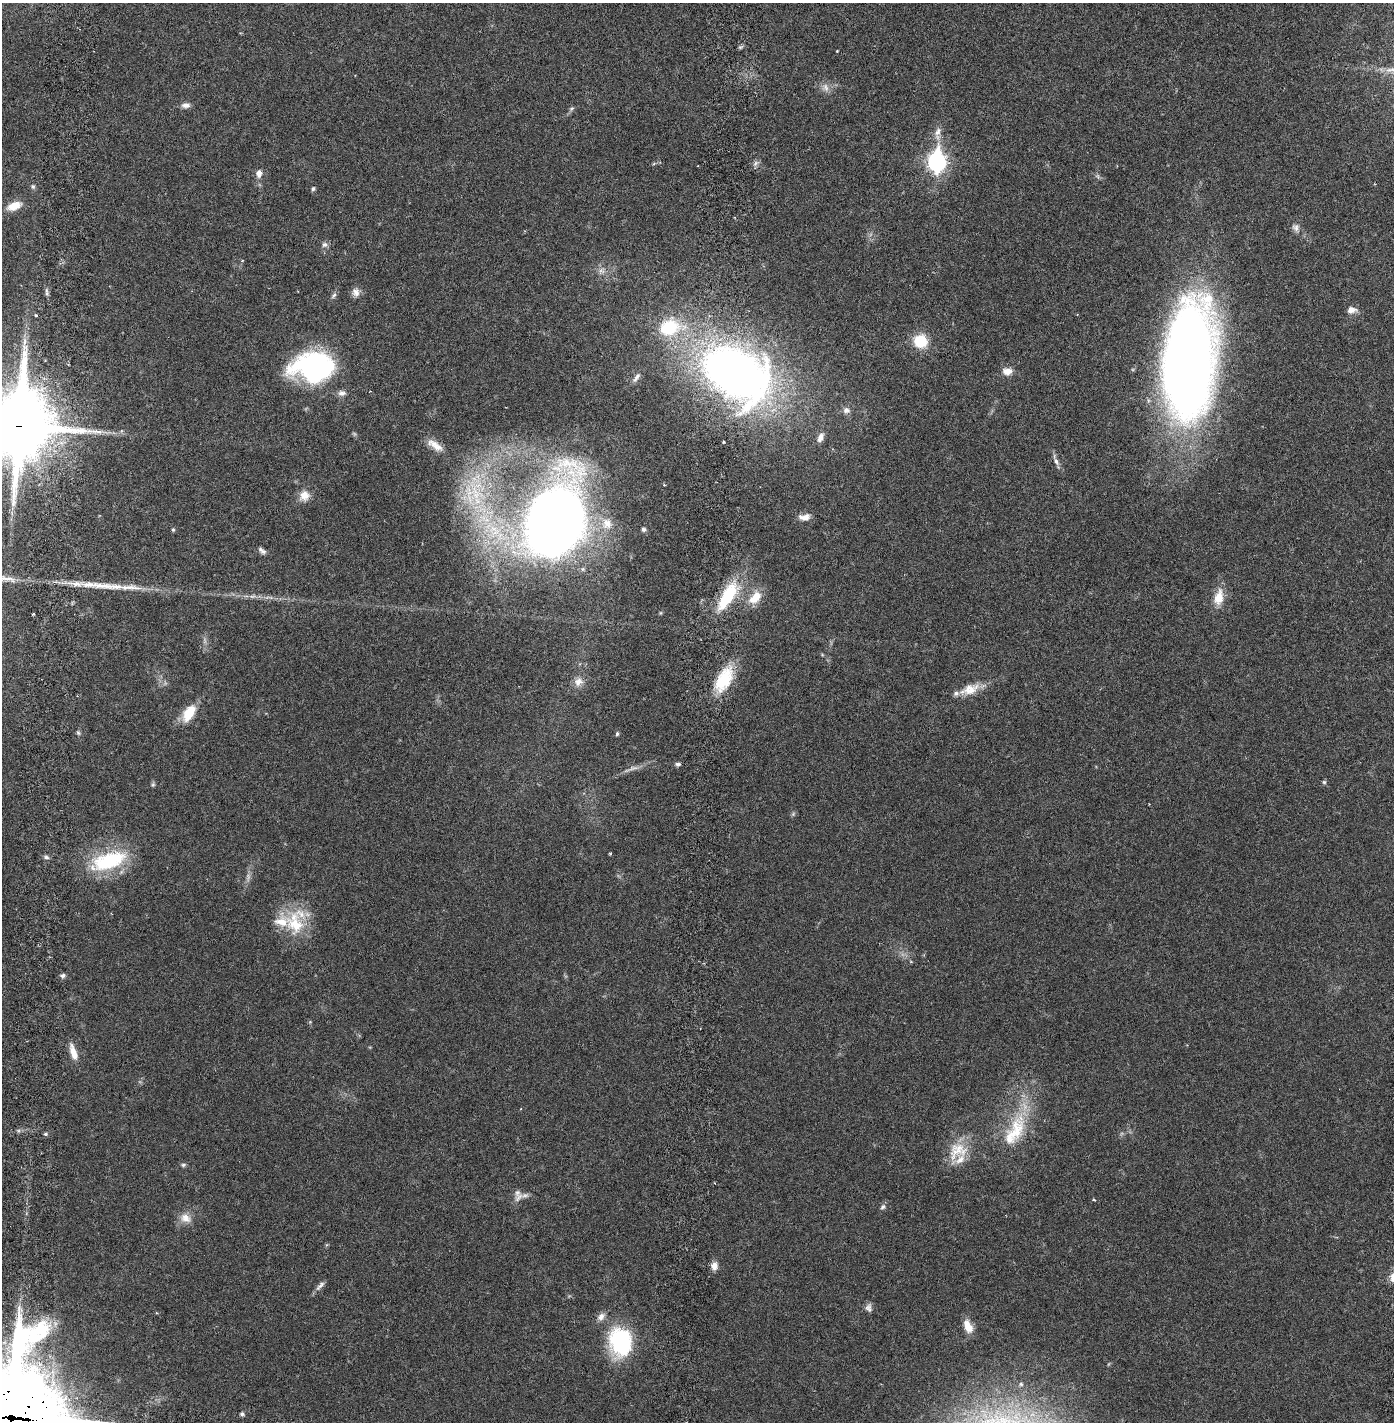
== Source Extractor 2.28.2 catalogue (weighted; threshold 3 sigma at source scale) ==
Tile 11 of 4 x 4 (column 3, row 3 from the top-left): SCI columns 2886-4277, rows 1510-2929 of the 5880 x 5855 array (HDU 1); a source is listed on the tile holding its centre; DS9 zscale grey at full resolution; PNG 1396 x 1424 px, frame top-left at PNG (2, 3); no overlay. Shown black and unused: <1% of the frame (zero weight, under 2 of 6 exposures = <1% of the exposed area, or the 3 px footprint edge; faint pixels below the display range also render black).
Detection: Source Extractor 2.28.2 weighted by HDU 2 'WHT'; one run over the whole footprint, this tile lists its part. Background 0.021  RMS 0.0033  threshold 0.0135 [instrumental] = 3 sigma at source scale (4.09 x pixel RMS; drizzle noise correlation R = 1.36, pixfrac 0.8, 0.05/0.05 arcsec/px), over >= 5 px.
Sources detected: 90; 6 too faint to see at this stretch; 1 cosmic-ray / hot-pixel residue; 1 long thin detection or spike segment (spike, bleed or trail) — not listed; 6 inside a brighter listed object's ellipse — not listed separately; the other 76 listed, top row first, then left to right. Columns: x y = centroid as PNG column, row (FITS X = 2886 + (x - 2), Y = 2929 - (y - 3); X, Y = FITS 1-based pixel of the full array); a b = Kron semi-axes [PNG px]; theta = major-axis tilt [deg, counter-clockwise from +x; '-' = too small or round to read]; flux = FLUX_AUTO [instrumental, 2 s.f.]
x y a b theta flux
837 51 3 2 - 0.14
825 87 13 9 -63 1.3
186 105 11 6 4 0.99
572 108 8 5 44 0.4
938 132 15 9 74 1.5
937 162 9 7 88 79
756 163 9 6 32 0.59
259 173 10 7 85 1.2
33 187 7 6 - 0.43
313 189 6 5 - 0.35
14 206 19 10 21 2.8
1296 227 10 9 - 0.92
324 245 8 7 - 0.67
47 292 11 4 -89 0.53
356 292 11 10 - 1.2
334 295 10 4 45 0.47
1352 310 12 8 2 1.4
36 315 3 2 - 0.41
669 327 23 18 19 11
920 341 15 15 - 5.7
1189 361 101 40 85 250
313 367 43 27 2 37
1007 371 13 9 2 1.7
736 373 62 41 -33 160
636 377 16 6 55 0.89
342 393 11 8 -2 0.93
846 410 10 9 - 0.91
18 425 28 25 12 1700
820 437 13 7 68 1.3
435 445 24 10 -34 2.4
1056 461 13 6 -59 0.89
473 492 42 35 73 18
304 495 12 12 - 2.2
805 517 14 7 4 1.6
554 522 49 33 72 300
607 523 15 13 -71 2.9
643 529 6 5 - 0.49
173 530 5 4 - 0.27
262 551 12 6 -37 0.73
252 596 11 5 11 0.75
727 596 38 14 59 11
1219 597 22 11 77 3.2
755 598 20 12 47 3.6
33 614 3 2 - 0.2
724 679 33 17 62 8.4
578 682 13 12 - 1.8
970 689 28 12 22 3.6
189 713 24 12 58 4.2
78 733 7 5 -63 0.37
617 734 5 4 - 0.4
678 764 7 5 3 0.47
1324 782 6 5 - 0.32
153 785 7 5 69 0.33
793 814 7 4 46 0.33
610 854 3 3 - 0.22
46 857 7 5 -17 0.45
108 861 45 20 17 16
295 923 37 26 -61 9.2
63 976 7 6 - 0.49
73 1052 22 7 -72 2.3
1015 1131 55 22 63 12
45 1134 5 4 - 0.32
957 1150 30 23 26 6.1
183 1165 6 5 - 0.37
519 1197 16 8 47 1.3
1094 1200 4 3 - 0.33
883 1207 8 6 56 0.54
186 1218 16 12 -24 2.1
714 1266 10 7 87 1.4
320 1286 17 6 48 0.85
869 1308 11 8 -75 0.85
601 1316 12 8 47 1.2
969 1327 13 11 -63 2.1
620 1342 34 26 -83 18
242 1414 5 5 - 0.39
12 1417 42 40 -78 3300
Overlapping masked pixels (flux is a lower limit): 2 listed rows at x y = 18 425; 12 1417
Isophote crosses this tile's border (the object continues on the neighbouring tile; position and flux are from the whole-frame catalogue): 2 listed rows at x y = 18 425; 12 1417